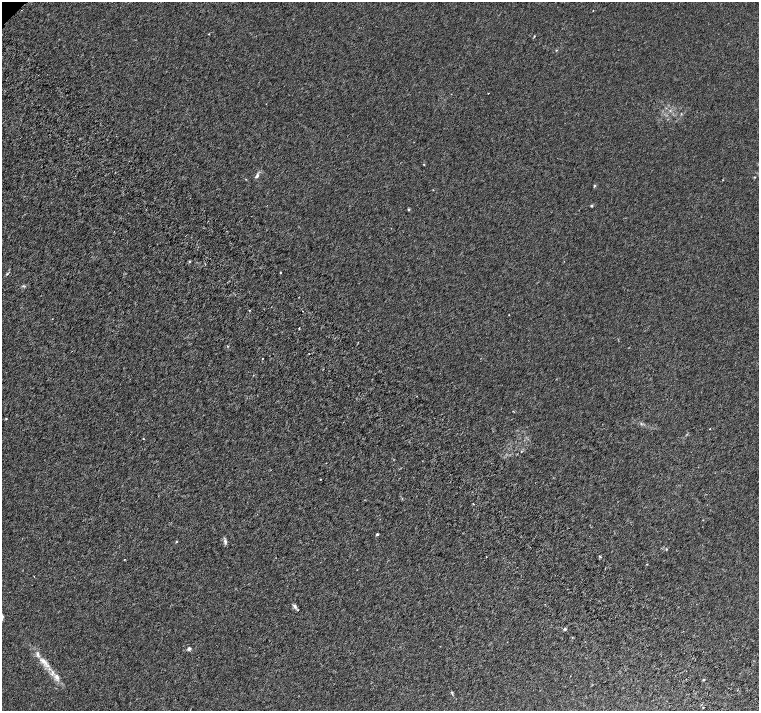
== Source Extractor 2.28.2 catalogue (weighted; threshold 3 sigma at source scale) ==
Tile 6 of 4 x 4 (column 2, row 2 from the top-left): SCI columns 1569-3082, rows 3114-4530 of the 6161 x 6161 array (HDU 1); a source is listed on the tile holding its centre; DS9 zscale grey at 2 x 2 block average (1 PNG px = mean of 2 x 2 image px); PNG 761 x 713 px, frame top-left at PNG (2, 2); no overlay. Shown black and unused: <1% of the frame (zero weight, under 3 of 6 exposures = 3% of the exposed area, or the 3 px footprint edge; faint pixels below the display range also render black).
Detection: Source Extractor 2.28.2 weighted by HDU 2 'WHT'; one run over the whole footprint, this tile lists its part. Background 8.20e-04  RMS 0.0013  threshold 0.00539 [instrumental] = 3 sigma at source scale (4.09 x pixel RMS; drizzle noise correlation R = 1.36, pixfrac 0.8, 0.0396/0.0396 arcsec/px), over >= 5 px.
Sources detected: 48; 3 inside a brighter listed object's ellipse — not listed separately; the other 45 listed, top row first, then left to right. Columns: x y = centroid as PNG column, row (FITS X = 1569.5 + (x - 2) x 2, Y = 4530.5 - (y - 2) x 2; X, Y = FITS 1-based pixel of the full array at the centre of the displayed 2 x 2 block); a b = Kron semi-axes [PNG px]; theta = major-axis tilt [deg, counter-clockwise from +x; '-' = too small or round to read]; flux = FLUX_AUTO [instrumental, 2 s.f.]
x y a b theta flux
209 34 2 2 - 0.13
534 36 3 2 - 0.18
488 93 2 2 - 0.18
670 111 3 2 - 0.21
424 164 2 2 - 0.15
257 176 8 4 66 0.68
755 177 3 2 - 0.14
723 180 2 2 - 0.079
594 186 4 3 - 0.29
591 206 3 3 - 0.3
408 209 4 3 - 0.25
189 261 3 3 - 0.21
280 272 3 2 - 0.18
7 274 5 2 - 0.25
249 310 2 2 - 0.15
303 311 2 2 - 0.21
52 319 2 2 - 0.1
299 328 2 2 - 0.22
228 346 3 2 - 0.2
262 358 2 2 - 0.13
6 418 2 2 - 0.23
641 424 3 3 - 0.23
710 429 2 2 - 0.12
143 439 3 2 - 0.15
320 479 2 2 - 0.16
402 498 3 2 - 0.14
473 504 2 2 - 0.2
377 534 2 2 - 0.61
176 542 3 2 - 0.21
225 542 7 4 -72 0.65
666 549 3 2 - 0.21
599 556 3 2 - 0.2
486 557 2 2 - 0.11
124 559 2 2 - 0.2
647 564 2 2 - 0.15
34 576 2 2 - 0.12
295 606 6 4 -53 0.75
565 629 4 3 - 0.45
572 637 3 2 - 0.13
189 649 2 2 - 1.5
43 661 11 5 -31 1.8
57 677 8 5 -81 1.2
703 680 3 2 - 0.25
452 693 7 2 -70 0.28
703 707 2 2 - 0.15
Diffuse or blended objects may show on this block-average render without a row.